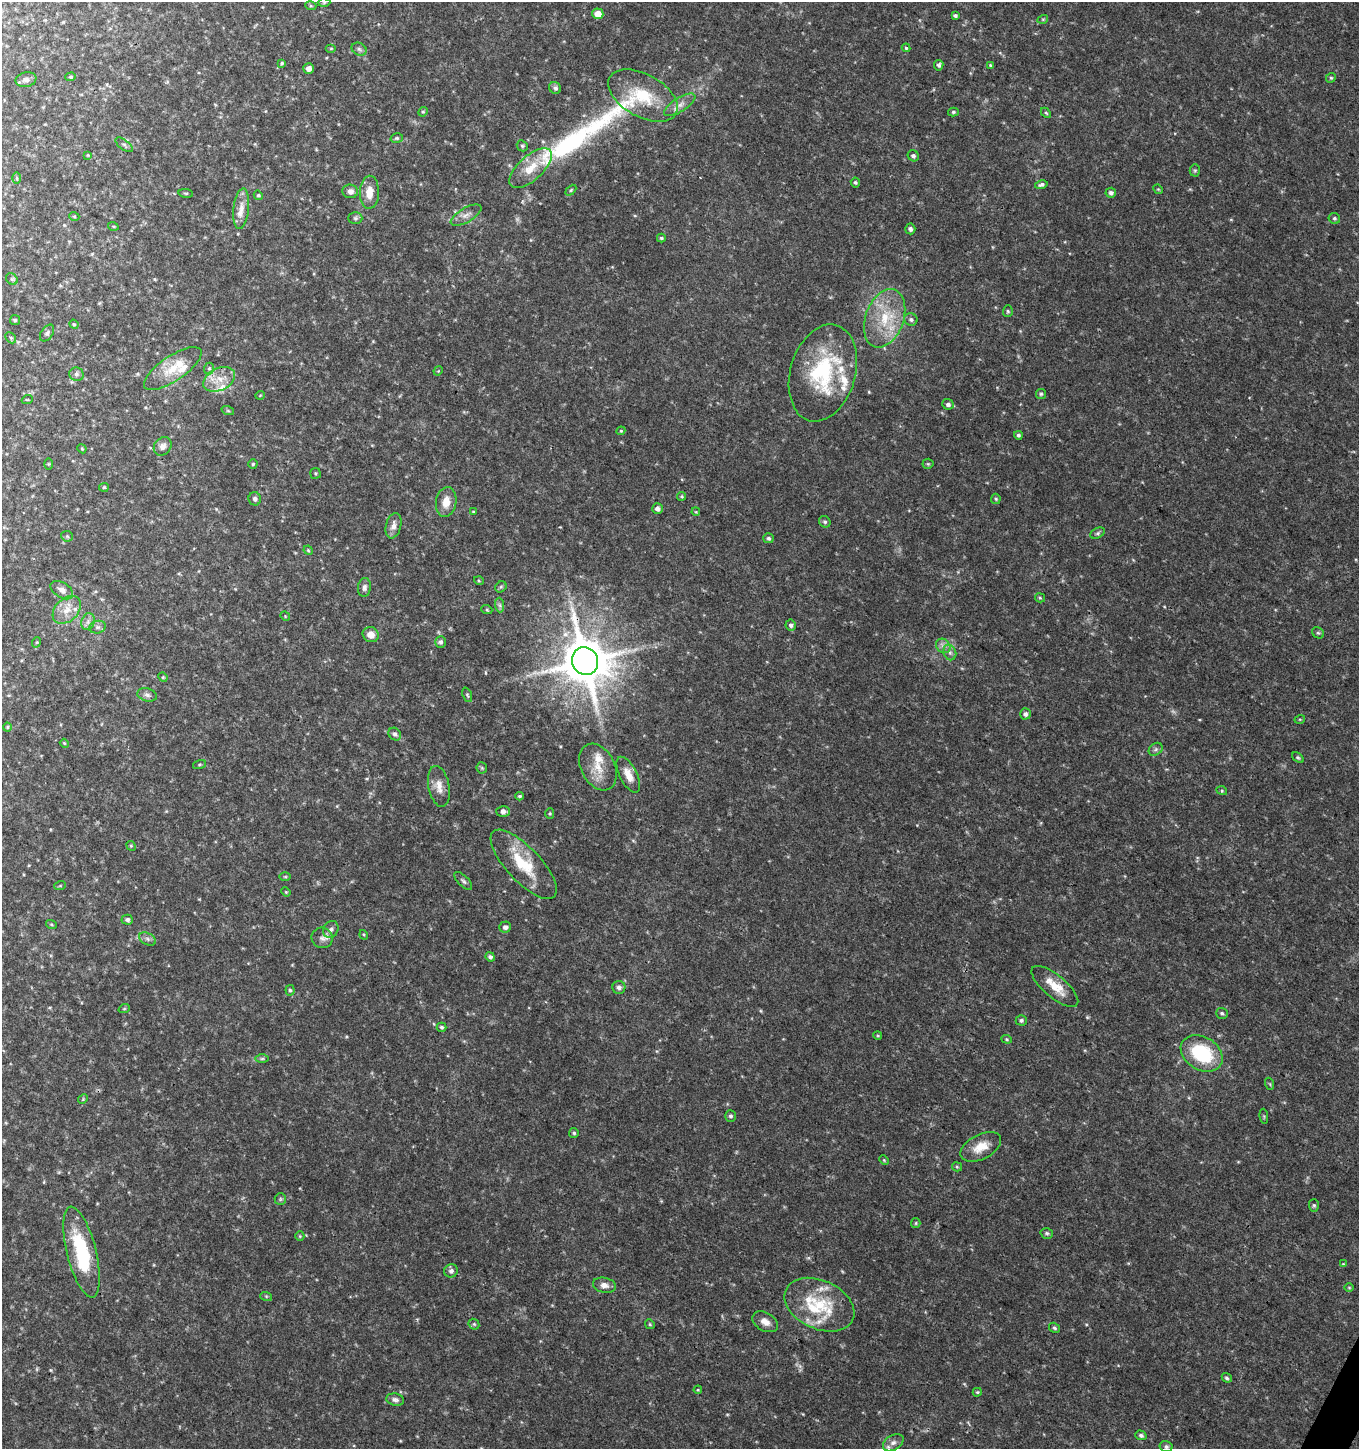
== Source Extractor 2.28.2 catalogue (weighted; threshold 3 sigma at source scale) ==
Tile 6 of 4 x 4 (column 2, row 2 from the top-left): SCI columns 1625-2981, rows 2899-4345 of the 5896 x 5806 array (HDU 1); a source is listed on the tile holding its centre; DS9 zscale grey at full resolution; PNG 1361 x 1451 px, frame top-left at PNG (2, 2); each listed source drawn as its Kron ellipse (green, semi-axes under 4 px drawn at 4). Shown black and unused: <1% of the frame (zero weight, under 3 of 4 exposures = <1% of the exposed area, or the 3 px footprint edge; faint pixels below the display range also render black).
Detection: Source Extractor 2.28.2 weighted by HDU 2 'WHT'; one run over the whole footprint, this tile lists its part. Background 0.0292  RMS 0.0034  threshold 0.0154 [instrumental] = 3 sigma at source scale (4.5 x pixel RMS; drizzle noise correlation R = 1.50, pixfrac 1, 0.0396/0.0396 arcsec/px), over >= 5 px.
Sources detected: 194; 2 too faint to see at this stretch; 1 long thin detection or spike segment (spike, bleed or trail) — neither listed nor drawn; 10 inside a brighter listed object's ellipse — not listed separately; the other 181 listed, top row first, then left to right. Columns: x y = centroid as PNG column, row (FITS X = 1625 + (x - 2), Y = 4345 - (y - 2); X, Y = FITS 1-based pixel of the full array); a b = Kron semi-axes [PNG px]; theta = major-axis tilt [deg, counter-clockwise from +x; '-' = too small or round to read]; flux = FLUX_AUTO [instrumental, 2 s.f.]
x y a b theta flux
324 2 6 4 2 0.44
311 6 5 3 - 0.38
598 14 5 5 - 3.3
955 16 4 3 - 0.68
1043 19 5 3 - 0.32
331 48 5 3 - 0.33
906 48 4 4 - 0.46
359 49 8 6 -28 0.91
282 63 4 3 - 0.4
939 65 5 4 - 0.67
990 65 4 4 - 0.37
309 68 5 5 - 1.8
71 77 5 4 - 0.47
1331 78 5 4 - 0.46
26 80 10 7 11 1.3
555 88 6 5 - 0.95
643 96 38 21 -29 16
680 105 18 7 33 2.7
423 112 5 4 - 0.45
953 112 5 4 - 0.56
1046 113 6 3 -45 0.42
397 138 6 5 - 0.57
124 145 10 4 -38 0.73
522 146 6 5 - 0.57
88 155 4 4 - 0.28
913 156 6 5 - 0.89
531 168 26 12 42 7.1
1195 170 6 5 - 0.53
17 178 6 4 -89 0.48
855 182 5 4 - 0.51
1041 185 6 4 12 0.95
1158 189 5 4 - 0.36
571 190 6 4 45 0.46
350 191 8 7 - 1.6
369 192 16 9 88 4.7
186 193 7 3 -8 0.42
1111 193 5 5 - 0.89
258 195 5 4 - 0.54
241 209 20 7 84 3.5
466 215 17 7 30 2.3
74 216 5 3 - 0.31
355 218 7 6 - 0.77
1334 218 6 5 - 0.64
113 226 5 3 - 0.34
910 229 5 5 - 0.97
661 238 4 3 - 0.55
12 279 6 5 - 0.57
1008 311 6 5 - 0.52
885 318 30 19 70 14
911 319 7 6 - 0.87
15 320 5 5 - 0.47
74 324 5 4 - 0.4
47 333 9 6 58 0.89
11 338 6 4 -46 0.51
173 369 33 12 34 8.2
209 369 6 5 - 0.57
438 371 5 3 - 0.28
823 373 49 32 74 33
76 374 7 6 - 0.97
219 379 17 11 25 5
1041 394 5 5 - 0.53
260 395 5 3 - 0.25
27 400 5 3 - 0.3
948 404 6 5 - 1.1
228 411 6 4 -19 0.38
621 431 4 4 - 0.35
1018 435 4 4 - 0.63
163 446 10 8 51 1.7
82 449 5 3 - 0.31
49 464 5 4 - 0.34
253 464 4 4 - 0.46
928 464 5 5 - 0.44
316 473 5 5 - 0.5
104 487 5 4 - 0.4
682 496 4 4 - 0.46
255 499 6 6 - 1
996 499 5 5 - 0.51
446 502 15 10 80 4.4
657 509 5 5 - 1.3
473 512 3 3 - 0.34
696 512 4 3 - 0.3
825 522 6 5 - 0.67
394 526 13 7 75 2.1
1098 533 7 5 28 0.64
67 536 6 5 - 0.52
768 538 5 5 - 0.7
308 550 5 4 - 0.34
479 581 5 3 - 0.32
364 587 9 6 83 1.2
501 587 6 5 - 0.5
62 590 12 7 -32 1.9
1040 598 5 4 - 0.46
500 605 7 4 -89 0.71
67 610 16 11 43 4.7
487 610 5 3 - 0.35
285 616 5 4 - 0.29
88 622 9 6 70 1.5
791 625 5 5 - 0.96
98 627 8 6 14 1.1
1318 633 6 5 - 0.59
371 635 8 7 - 3
37 642 5 3 - 0.31
441 642 6 5 - 0.89
943 646 8 6 -43 1.5
950 652 8 6 -70 1.3
585 661 14 13 - 1600
163 677 5 4 - 0.41
147 695 10 6 -16 1.2
467 695 7 4 -69 0.51
1025 714 5 5 - 1.1
1300 719 5 3 - 0.32
7 727 4 4 - 0.37
395 734 7 5 -46 0.91
64 743 4 3 - 0.31
1156 749 7 5 36 0.85
1298 757 6 4 -36 0.54
199 764 7 3 19 0.39
598 767 25 17 -62 7.1
482 768 6 5 - 0.5
628 775 19 8 -63 4
439 786 21 10 -79 3.6
1222 791 5 3 - 0.34
519 796 4 3 - 0.5
503 811 7 5 -3 1.7
550 813 5 4 - 0.48
131 846 5 4 - 0.37
524 864 45 17 -47 14
285 877 5 3 - 0.41
463 881 11 5 -45 0.88
60 886 6 3 19 0.38
286 892 5 4 - 0.33
127 920 5 5 - 0.8
51 924 5 3 - 0.36
505 927 6 5 - 1.2
331 929 9 7 59 1.4
364 935 5 3 - 0.34
322 938 11 10 - 1.9
148 939 9 5 -28 1.1
490 957 5 4 - 0.74
1055 986 29 11 -40 6.5
619 987 6 6 - 1.2
290 990 5 4 - 0.58
124 1009 6 3 19 0.37
1222 1013 6 5 - 0.66
1021 1020 5 5 - 0.81
441 1027 5 4 - 0.6
878 1036 4 3 - 0.36
1007 1039 5 4 - 0.47
1202 1053 22 16 -31 23
262 1059 6 4 1 0.56
1270 1084 6 4 -71 0.42
83 1099 5 4 - 0.36
731 1116 6 5 - 0.75
1264 1116 7 3 -84 0.41
574 1133 5 5 - 0.57
981 1147 22 12 27 5.6
884 1160 5 4 - 0.36
957 1167 5 4 - 0.43
280 1199 6 5 - 0.57
1314 1205 6 5 - 0.57
916 1223 5 4 - 0.41
1047 1233 6 5 - 0.62
300 1236 5 4 - 0.4
82 1252 47 14 -76 25
1343 1264 4 4 - 0.29
451 1271 7 6 - 1.1
604 1285 11 7 -11 2
1349 1287 4 3 - 0.3
266 1296 6 4 -18 0.42
819 1305 37 24 -25 17
765 1322 14 9 -29 2.7
474 1324 6 5 - 0.51
650 1324 5 4 - 0.43
1055 1328 6 4 -32 0.62
1227 1378 5 4 - 0.62
698 1390 4 3 - 0.31
977 1392 5 3 - 0.39
395 1400 9 6 -11 1.2
1141 1435 5 4 - 0.76
893 1443 11 7 31 1.8
1166 1447 6 5 - 0.85
Overlapping masked pixels (flux is a lower limit): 1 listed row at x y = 585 661